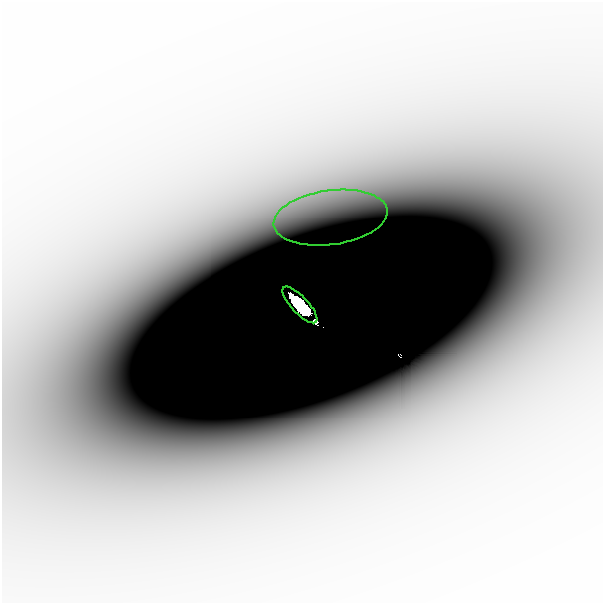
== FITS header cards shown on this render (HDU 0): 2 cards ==
NAXIS1  =                  601
NAXIS2  =                  601

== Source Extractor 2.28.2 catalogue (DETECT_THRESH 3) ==
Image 601 x 601 px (HDU 0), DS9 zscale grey, 1 PNG px = 1 image px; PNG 605 x 605 px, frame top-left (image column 1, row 601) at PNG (2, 2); each listed source drawn as its Kron ellipse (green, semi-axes under 4 px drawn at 4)
Background -1.20e-06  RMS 4.6e-07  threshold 1.38e-06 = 3 sigma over >= 5 px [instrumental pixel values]
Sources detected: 4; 2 with non-positive FLUX_AUTO (blend fragments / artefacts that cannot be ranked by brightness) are neither listed nor drawn; the other 2 listed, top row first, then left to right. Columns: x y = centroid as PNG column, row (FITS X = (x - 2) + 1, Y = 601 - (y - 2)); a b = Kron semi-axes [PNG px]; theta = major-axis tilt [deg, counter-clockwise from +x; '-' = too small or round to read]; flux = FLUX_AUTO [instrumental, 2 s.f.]
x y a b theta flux
331 218 57 27 8 0.0034
300 305 24 8 -47 1.7
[2 non-positive-flux detections neither listed nor drawn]